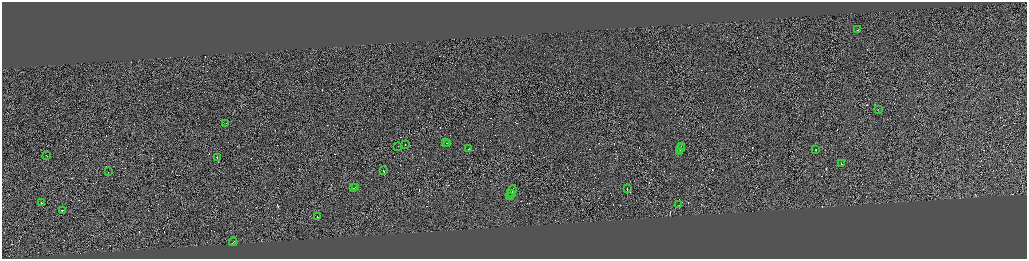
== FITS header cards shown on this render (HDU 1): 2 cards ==
NAXIS1  =                 4100
NAXIS2  =                 1026

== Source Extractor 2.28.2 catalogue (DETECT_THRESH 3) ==
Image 4100 x 1026 px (HDU 1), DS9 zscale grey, zoomed out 1/4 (1 PNG px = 4 x 4 image px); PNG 1029 x 261 px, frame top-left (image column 3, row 1026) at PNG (2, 2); each listed source drawn as its Kron ellipse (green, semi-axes under 4 px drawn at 4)
Background -0.34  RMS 4.1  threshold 12.4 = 3 sigma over >= 5 px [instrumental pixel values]
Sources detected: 340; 312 cannot appear on this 1/4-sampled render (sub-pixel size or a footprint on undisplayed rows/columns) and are neither listed nor drawn; the other 28 listed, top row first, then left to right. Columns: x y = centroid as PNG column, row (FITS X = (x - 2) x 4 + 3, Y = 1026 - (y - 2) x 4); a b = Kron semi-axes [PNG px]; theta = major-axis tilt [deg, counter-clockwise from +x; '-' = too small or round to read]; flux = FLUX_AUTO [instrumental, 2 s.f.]
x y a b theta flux
858 30 2 1 - 11000
878 109 2 1 - 10000
226 124 2 1 - 25000
446 143 2 1 - 16000
447 143 2 1 - 12000
405 145 2 1 - 13000
398 146 2 1 - 18000
681 146 2 1 - 71000
469 148 2 1 - 22000
680 149 4 1 - 140000
816 150 2 1 - 15000
680 151 2 1 - 63000
46 155 2 1 - 13000
217 157 2 1 - 18000
841 163 2 1 - 21000
384 171 2 1 - 83000
108 172 2 1 - 11000
355 187 2 1 - 17000
354 188 2 1 - 17000
627 188 3 1 - 1800
512 192 7 1 69 72000
511 193 2 1 - 16000
510 196 2 1 - 36000
41 202 2 1 - 81000
679 205 2 1 - 16000
62 210 3 1 - 27000
317 216 2 1 - 13000
233 242 4 1 - 27000
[312 sub-pixel or undisplayed-footprint detections neither listed nor drawn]